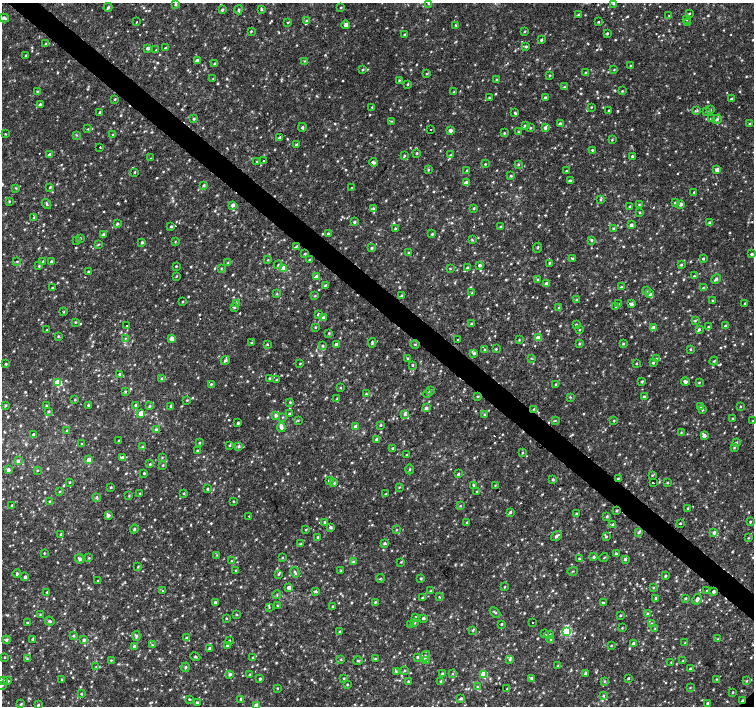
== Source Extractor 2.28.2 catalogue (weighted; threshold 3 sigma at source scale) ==
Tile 11 of 4 x 4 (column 3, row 3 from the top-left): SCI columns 3005-4507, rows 1575-2981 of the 6016 x 6028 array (HDU 1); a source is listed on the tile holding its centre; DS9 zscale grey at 2 x 2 block average (1 PNG px = mean of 2 x 2 image px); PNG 756 x 708 px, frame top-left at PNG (2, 3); each listed source drawn as its Kron ellipse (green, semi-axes under 4 px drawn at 4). Shown black and unused: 4% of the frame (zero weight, under 2 of 3 exposures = <1% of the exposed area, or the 3 px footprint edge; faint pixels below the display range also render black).
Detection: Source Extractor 2.28.2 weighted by HDU 2 'WHT'; one run over the whole footprint, this tile lists its part. Background 0.0049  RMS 0.0029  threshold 0.0131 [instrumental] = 3 sigma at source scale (4.5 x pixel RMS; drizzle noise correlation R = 1.50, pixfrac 1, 0.0396/0.0396 arcsec/px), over >= 5 px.
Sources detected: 1163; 2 too faint to see at this stretch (2 x 2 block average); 7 cosmic-ray / hot-pixel residue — neither listed nor drawn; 1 coinciding with a brighter row at this scale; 18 inside a brighter listed object's ellipse — not listed separately; of the other 1135, all 500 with FLUX_AUTO >= 0.571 (the completeness limit of this list) listed and drawn (635 fainter detections not listed), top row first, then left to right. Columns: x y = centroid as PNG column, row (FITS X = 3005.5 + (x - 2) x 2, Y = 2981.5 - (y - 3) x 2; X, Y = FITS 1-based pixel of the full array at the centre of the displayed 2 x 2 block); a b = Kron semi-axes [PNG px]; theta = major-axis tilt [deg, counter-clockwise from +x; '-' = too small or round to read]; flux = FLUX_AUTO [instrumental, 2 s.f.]
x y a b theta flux
429 3 3 3 - 0.73
614 3 4 3 - 1
175 4 3 3 - 0.95
108 7 4 3 - 1.3
341 7 3 2 - 0.64
261 9 4 2 - 0.97
222 10 3 3 - 1.1
239 10 5 3 - 0.95
689 13 3 3 - 0.84
578 15 4 3 - 0.86
669 15 3 3 - 0.58
4 18 5 3 - 2.5
686 19 3 2 - 0.6
307 21 4 3 - 0.83
136 22 2 2 - 1.7
598 22 2 2 - 0.66
688 22 3 3 - 0.69
287 23 2 2 - 0.84
346 25 4 3 - 3.3
455 25 3 2 - 0.65
251 31 3 2 - 0.67
524 31 3 2 - 0.65
607 33 3 3 - 0.83
405 34 2 2 - 0.9
541 40 3 2 - 1.4
46 44 3 3 - 0.75
526 47 3 3 - 0.98
148 48 4 3 - 1.6
165 48 3 2 - 0.88
156 50 3 3 - 0.6
26 56 3 2 - 0.89
197 61 3 3 - 5.2
304 61 3 3 - 0.62
215 63 3 3 - 1.1
631 66 3 2 - 0.77
363 70 3 2 - 0.78
614 70 3 2 - 0.58
585 72 3 2 - 0.58
427 74 3 3 - 0.66
549 75 3 3 - 0.66
213 78 3 3 - 0.6
399 80 3 2 - 0.69
496 80 4 3 - 0.86
408 84 3 3 - 0.75
564 87 3 3 - 0.68
37 91 4 3 - 0.69
622 91 3 2 - 0.7
454 92 3 2 - 0.96
545 97 3 3 - 1.1
489 98 3 3 - 0.74
115 99 3 2 - 0.72
731 99 2 2 - 1.4
40 104 3 3 - 1
372 107 3 3 - 0.68
591 107 2 2 - 0.66
609 110 3 2 - 0.67
710 110 4 3 - 0.83
697 111 4 3 - 0.83
706 111 3 2 - 0.59
100 112 2 2 - 1.5
515 112 3 3 - 0.67
194 119 3 3 - 1.1
711 119 3 3 - 1.3
717 119 5 4 - 1.7
392 121 3 2 - 0.62
560 124 3 3 - 1.8
750 124 3 3 - 0.81
525 126 3 3 - 1.4
302 127 4 3 - 1
530 128 3 3 - 0.6
545 128 3 3 - 2.2
88 129 3 3 - 0.66
431 130 2 2 - 1
450 130 3 3 - 2.8
518 132 3 3 - 0.72
504 133 3 3 - 0.83
5 134 2 2 - 0.58
113 134 3 2 - 0.61
76 135 3 3 - 0.65
280 137 4 3 - 0.88
612 140 3 3 - 0.65
296 144 3 2 - 0.76
100 147 2 2 - 1.8
592 150 2 2 - 0.83
417 153 3 2 - 0.82
50 155 3 3 - 4.1
450 155 3 3 - 0.72
404 156 4 2 - 0.78
632 156 3 2 - 0.89
150 158 2 2 - 1.8
257 161 3 2 - 0.71
263 161 2 2 - 0.96
373 162 4 2 - 1.7
485 164 3 2 - 0.72
518 165 3 3 - 0.87
428 169 3 3 - 0.77
717 169 3 3 - 3.3
467 170 3 2 - 0.69
566 171 2 2 - 0.61
135 172 3 2 - 0.65
511 176 3 3 - 0.93
570 180 4 3 - 1
466 183 3 3 - 4.4
204 185 3 2 - 1.1
50 187 3 3 - 0.84
16 188 3 3 - 0.66
352 188 3 2 - 0.59
694 192 2 2 - 0.6
601 199 4 2 - 0.94
9 201 3 3 - 0.68
675 203 3 3 - 1.2
46 204 5 3 - 1
639 204 3 3 - 0.85
680 204 3 3 - 3.8
233 205 3 3 - 3.4
630 206 3 3 - 1.2
373 208 4 3 - 0.95
474 208 3 3 - 0.92
640 212 3 3 - 0.65
34 217 3 3 - 0.71
354 222 3 2 - 1.5
710 222 3 3 - 1.3
117 224 4 3 - 1
631 225 3 3 - 2.2
171 226 4 3 - 0.96
500 227 2 2 - 0.79
613 228 3 3 - 0.86
395 229 3 3 - 1.3
328 234 3 3 - 0.95
432 234 4 3 - 0.85
103 235 4 3 - 1.6
80 238 3 3 - 0.72
77 240 3 2 - 0.59
472 240 4 3 - 0.69
592 240 3 3 - 0.96
142 242 3 2 - 1.1
175 242 3 3 - 0.58
98 244 3 3 - 0.65
297 246 3 3 - 0.98
371 248 3 3 - 1.3
537 248 5 2 - 0.73
409 252 3 3 - 0.65
305 254 2 2 - 0.74
751 254 3 3 - 1.3
572 258 3 3 - 0.81
703 259 3 3 - 1
268 260 3 3 - 0.62
309 260 3 3 - 0.74
17 261 3 3 - 0.65
43 261 3 3 - 0.88
51 262 3 3 - 1.3
228 263 3 3 - 0.85
549 263 3 3 - 0.72
278 265 4 3 - 0.74
480 265 3 3 - 1.8
681 265 3 3 - 0.98
39 266 3 3 - 0.74
176 266 2 2 - 0.63
221 268 3 3 - 0.72
283 268 3 3 - 11
467 268 3 3 - 1.4
450 269 3 3 - 0.58
89 271 3 2 - 0.96
176 276 3 2 - 0.64
316 276 4 3 - 1.2
694 276 3 3 - 0.73
538 279 3 3 - 0.7
716 279 5 3 - 1.7
547 284 3 3 - 3.3
325 285 4 3 - 0.73
621 287 3 3 - 0.85
52 288 2 2 - 0.69
703 288 3 3 - 0.95
646 290 3 3 - 1.5
472 293 3 3 - 0.6
277 294 3 3 - 0.73
650 294 4 4 - 1.8
315 296 3 3 - 0.61
402 296 3 3 - 2
577 300 4 3 - 0.95
712 300 3 3 - 0.65
183 302 2 2 - 0.68
237 303 3 3 - 0.62
745 303 3 2 - 0.63
618 304 2 2 - 2
631 304 3 2 - 2.6
234 307 3 3 - 0.85
559 307 3 3 - 0.85
615 307 3 3 - 0.57
64 312 3 3 - 0.58
318 314 3 2 - 1.5
323 317 3 3 - 1.4
695 321 4 3 - 0.87
75 322 3 3 - 0.74
471 323 3 3 - 0.66
576 324 2 2 - 0.85
127 325 2 2 - 1.2
725 326 3 3 - 0.79
315 327 3 2 - 0.7
708 327 3 2 - 0.74
653 328 3 3 - 5.4
699 329 3 3 - 1.1
47 330 3 2 - 0.93
579 330 2 2 - 0.62
329 333 3 3 - 0.73
58 336 4 3 - 0.81
125 338 4 2 - 1.4
538 338 3 3 - 10
172 339 3 3 - 6.7
458 340 3 2 - 0.69
519 340 3 3 - 0.64
252 343 3 3 - 0.7
372 343 5 2 - 1
267 344 3 3 - 0.67
415 344 4 2 - 0.58
579 344 3 3 - 0.85
623 344 3 3 - 0.81
336 345 3 3 - 3.6
322 346 3 3 - 0.98
496 349 3 3 - 0.66
690 349 3 3 - 0.77
484 350 3 3 - 0.62
474 353 3 3 - 1.2
408 358 3 3 - 0.68
531 358 3 3 - 0.62
656 358 3 3 - 0.9
225 361 4 3 - 1.3
714 361 4 3 - 0.84
653 362 3 3 - 1.2
6 364 3 2 - 0.83
300 364 3 2 - 0.59
636 364 2 2 - 0.62
412 365 3 3 - 0.67
120 374 3 3 - 1.9
162 378 3 3 - 0.96
269 378 3 2 - 0.68
276 380 3 3 - 0.63
642 381 2 2 - 1.1
685 382 4 3 - 2.6
699 382 3 3 - 0.65
58 383 3 3 - 32
211 384 3 3 - 0.77
556 384 3 3 - 0.94
340 388 3 2 - 0.58
430 391 3 3 - 0.88
125 392 3 3 - 0.93
427 393 5 3 - 0.71
366 394 3 3 - 0.69
478 396 3 3 - 0.78
644 396 3 3 - 0.97
570 397 3 2 - 0.61
337 399 3 3 - 0.86
75 400 3 2 - 0.59
187 400 3 2 - 0.61
290 402 3 3 - 0.79
6 405 3 3 - 0.76
88 405 3 2 - 0.81
136 405 3 3 - 1.6
46 406 3 2 - 0.71
149 406 4 3 - 0.87
171 406 3 3 - 1.4
700 406 3 3 - 2.6
740 406 3 3 - 0.58
426 408 3 3 - 2
534 409 3 3 - 0.68
703 409 4 3 - 0.82
48 411 3 3 - 0.87
141 413 3 3 - 8.5
289 414 3 2 - 0.91
405 414 3 3 - 1.1
484 414 3 3 - 0.92
276 415 3 3 - 2
282 417 3 3 - 0.6
733 418 3 2 - 0.58
298 420 4 3 - 0.68
555 420 4 3 - 0.63
614 421 3 2 - 0.67
753 421 3 3 - 0.86
238 423 3 2 - 1.2
380 425 3 2 - 0.87
355 426 3 3 - 1.9
281 427 4 4 - 2.5
156 430 3 3 - 2
67 431 3 2 - 0.61
681 432 3 3 - 0.6
34 435 3 3 - 1.7
704 436 3 3 - 3.2
376 439 3 3 - 1.4
119 440 2 2 - 0.66
200 443 3 3 - 0.75
736 443 3 3 - 1.3
81 444 3 3 - 0.58
230 445 3 3 - 0.74
239 446 3 3 - 1.3
143 447 4 3 - 1.2
734 447 3 3 - 0.76
393 448 2 2 - 0.96
197 451 3 2 - 0.78
523 453 3 3 - 0.67
407 455 3 2 - 0.61
122 457 3 3 - 1.7
162 457 3 3 - 0.67
89 460 3 3 - 11
18 461 3 3 - 1.4
150 464 4 3 - 0.9
163 465 3 2 - 0.76
410 469 5 2 - 0.61
8 470 3 3 - 2
37 470 3 2 - 0.6
144 473 2 2 - 0.9
458 474 3 2 - 0.94
652 475 3 3 - 0.67
618 478 3 2 - 0.76
553 479 3 3 - 1.1
329 480 3 3 - 1.4
69 482 3 2 - 0.64
667 482 3 3 - 0.62
334 483 4 3 - 0.93
653 483 2 2 - 1.1
474 485 3 3 - 1.2
495 485 3 3 - 0.58
111 487 2 2 - 0.75
399 487 4 2 - 0.61
207 489 3 2 - 0.85
60 491 3 3 - 0.61
477 491 3 3 - 0.7
140 493 3 3 - 0.58
184 493 3 3 - 0.83
386 494 3 3 - 0.61
129 496 3 3 - 0.64
97 497 3 3 - 0.89
233 501 3 2 - 0.61
50 502 3 2 - 1.3
12 506 3 2 - 1.2
460 506 3 3 - 0.67
688 508 2 2 - 0.86
616 511 2 2 - 0.9
510 512 3 3 - 1
576 514 3 2 - 0.81
108 515 3 3 - 2.4
249 516 2 2 - 0.97
607 516 3 3 - 0.94
750 521 3 3 - 0.69
324 522 3 3 - 0.83
467 523 3 3 - 0.92
680 523 2 2 - 0.58
613 524 3 2 - 0.8
331 527 3 3 - 1.4
134 529 4 3 - 1.1
306 530 3 2 - 0.61
396 530 3 2 - 0.73
639 532 4 3 - 1.2
714 533 4 3 - 1.8
61 534 3 3 - 0.78
556 536 6 3 39 2
318 537 3 2 - 1
606 537 3 3 - 0.81
748 538 3 2 - 0.59
385 543 3 3 - 1.2
301 544 3 3 - 0.63
44 553 2 2 - 0.61
616 554 4 3 - 1.5
217 555 3 2 - 0.58
594 557 3 3 - 1.2
89 558 3 3 - 0.6
282 558 3 2 - 0.67
579 558 2 2 - 0.74
604 558 4 2 - 0.57
79 559 5 4 - 1.7
625 559 3 3 - 1.6
232 561 3 3 - 0.77
353 562 4 3 - 0.89
401 562 3 3 - 0.57
138 567 3 2 - 0.68
236 571 3 2 - 0.74
341 571 3 3 - 0.65
572 571 5 2 - 0.59
295 572 5 3 - 1.3
17 573 4 3 - 0.95
278 574 4 3 - 0.83
665 576 3 2 - 1
25 577 3 3 - 1.8
380 578 4 2 - 0.6
421 578 3 3 - 0.77
98 581 4 3 - 0.61
289 587 3 3 - 3
505 587 2 2 - 0.63
653 588 3 3 - 0.72
162 591 2 2 - 0.84
315 591 3 3 - 1.2
431 591 3 3 - 0.63
706 591 3 2 - 0.65
47 592 2 2 - 0.75
714 592 3 3 - 1.6
277 595 4 2 - 0.61
439 597 3 3 - 0.57
422 598 3 2 - 0.59
656 598 3 2 - 1.4
685 598 3 3 - 0.93
697 599 6 3 59 2.6
215 602 3 3 - 1.3
375 602 4 3 - 0.87
603 603 3 3 - 0.89
278 606 4 3 - 0.84
332 606 3 2 - 0.74
269 607 4 3 - 0.84
495 612 6 3 -44 0.86
40 614 3 3 - 0.6
647 614 3 3 - 0.87
237 615 3 3 - 0.59
620 615 3 3 - 0.77
415 617 3 3 - 0.86
226 618 3 3 - 0.61
423 618 3 3 - 1.8
50 621 5 3 - 1.1
27 622 3 2 - 0.57
533 622 2 2 - 0.87
415 623 3 3 - 0.73
411 624 3 3 - 1
501 624 3 2 - 0.8
651 624 3 2 - 0.61
622 628 2 2 - 0.58
655 629 3 3 - 0.61
472 630 4 3 - 0.63
566 631 4 3 - 59
340 632 3 2 - 1
544 634 3 3 - 0.67
549 634 5 2 - 0.83
73 636 3 3 - 1.1
136 636 5 3 - 1.3
186 637 3 2 - 0.78
33 639 3 2 - 0.79
551 639 3 3 - 0.83
718 639 3 2 - 0.59
6 640 4 4 - 1.4
84 640 3 3 - 1.5
229 641 3 3 - 0.82
633 643 3 3 - 2
685 643 3 3 - 0.57
152 645 3 3 - 0.61
227 645 3 3 - 1.3
134 646 3 3 - 1.8
611 646 3 2 - 0.59
209 648 3 3 - 1.3
5 657 2 2 - 0.62
195 657 5 3 - 0.92
253 657 3 3 - 0.59
418 657 4 3 - 1.1
425 657 6 3 55 1.8
27 659 3 3 - 0.65
341 659 3 3 - 0.67
375 659 3 3 - 0.68
111 660 3 2 - 0.63
426 660 3 3 - 1.6
510 660 3 3 - 0.81
358 661 5 3 - 0.73
683 661 4 3 - 0.91
671 662 3 2 - 0.62
558 665 4 2 - 0.6
96 667 3 3 - 0.66
185 667 5 3 - 0.97
690 669 3 2 - 1
396 671 3 3 - 0.67
405 671 3 3 - 0.86
585 673 3 3 - 1.2
230 674 3 3 - 1.5
250 674 3 3 - 0.65
442 674 3 3 - 0.84
452 674 3 2 - 0.6
483 674 3 3 - 18
343 678 4 3 - 0.66
531 678 3 2 - 0.97
628 678 2 2 - 0.81
260 679 3 2 - 1.2
716 679 3 3 - 0.59
3 680 3 2 - 0.81
62 680 3 3 - 0.65
8 681 3 2 - 0.72
408 681 2 2 - 0.73
441 681 3 2 - 1.3
604 681 3 2 - 0.71
747 681 3 3 - 0.7
347 684 3 2 - 0.66
2 685 3 2 - 0.76
477 687 4 3 - 0.88
690 687 3 3 - 0.6
278 688 3 2 - 0.58
507 689 3 3 - 0.69
733 692 3 2 - 0.67
81 694 3 2 - 0.63
603 696 4 3 - 0.78
189 699 3 2 - 0.66
241 699 3 3 - 1.4
461 699 4 2 - 1.4
742 700 3 2 - 0.97
197 703 3 2 - 1.1
707 703 2 2 - 0.95
21 704 3 2 - 0.74
38 705 3 3 - 0.99
256 706 3 3 - 10
Overlapping masked pixels (flux is a lower limit): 6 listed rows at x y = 297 246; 534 409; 618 478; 616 511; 714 592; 742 700
Isophote crosses this tile's border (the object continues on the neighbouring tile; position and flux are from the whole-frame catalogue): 5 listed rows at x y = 429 3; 614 3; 753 421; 2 685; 256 706